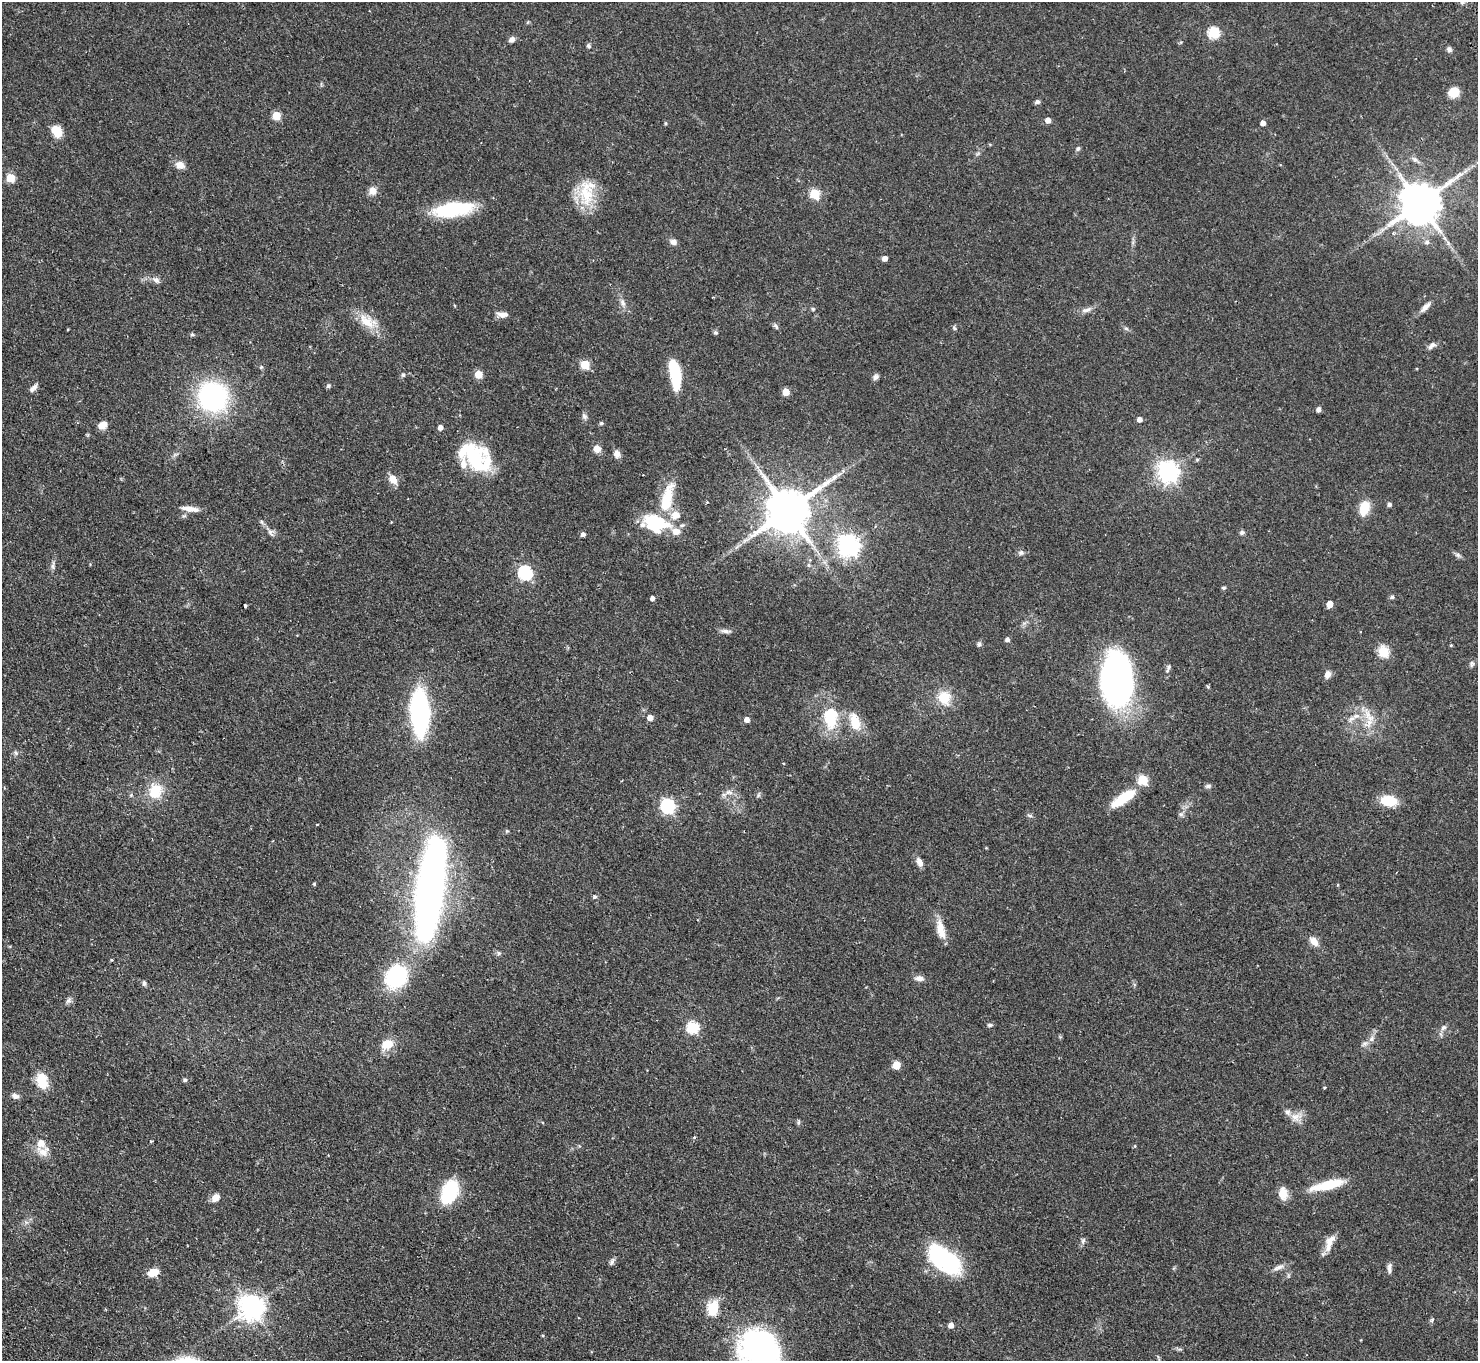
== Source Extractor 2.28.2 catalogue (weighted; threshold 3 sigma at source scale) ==
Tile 7 of 4 x 4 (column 3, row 2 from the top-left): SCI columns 3001-4476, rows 3056-4414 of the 6001 x 5970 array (HDU 1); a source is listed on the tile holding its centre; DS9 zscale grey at full resolution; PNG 1480 x 1363 px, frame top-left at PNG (2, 2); no overlay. Shown black and unused: <1% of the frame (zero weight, under 2 of 3 exposures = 3% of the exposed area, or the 3 px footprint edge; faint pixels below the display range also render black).
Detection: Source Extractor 2.28.2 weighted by HDU 2 'WHT'; one run over the whole footprint, this tile lists its part. Background 0.0556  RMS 0.0048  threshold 0.0216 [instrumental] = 3 sigma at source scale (4.5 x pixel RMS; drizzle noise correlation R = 1.50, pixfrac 1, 0.05/0.05 arcsec/px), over >= 5 px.
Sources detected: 164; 4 inside a brighter object's white glare — not listed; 9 inside a brighter listed object's ellipse — not listed separately; the other 151 listed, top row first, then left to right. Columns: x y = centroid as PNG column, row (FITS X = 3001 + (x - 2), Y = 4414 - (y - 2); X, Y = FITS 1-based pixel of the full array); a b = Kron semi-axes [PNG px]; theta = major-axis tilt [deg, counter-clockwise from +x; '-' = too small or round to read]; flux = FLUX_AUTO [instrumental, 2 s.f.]
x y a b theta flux
1214 33 6 6 - 40
512 40 8 6 39 1.7
589 46 6 5 - 0.99
1449 49 6 6 - 1.3
1453 92 12 10 22 6.5
1037 102 7 5 26 1
276 116 5 5 - 13
1048 120 5 5 - 3.3
1263 123 4 4 - 2.3
56 131 11 8 -53 9.1
1078 149 7 5 50 0.91
180 165 11 9 -21 3.5
11 178 5 5 - 16
372 191 9 8 - 3.7
586 192 39 19 -88 17
815 194 6 5 - 25
1420 203 12 11 - 1700
453 209 46 16 8 29
673 242 10 7 -18 1.9
1427 242 7 6 - 1.4
885 258 4 4 - 2.7
156 280 9 7 -27 1.8
623 303 11 6 -62 2
1425 307 18 6 46 2.8
813 309 5 5 - 0.58
1086 310 15 6 13 2.3
502 315 15 7 -2 2.9
367 321 27 14 -28 9.1
776 326 10 5 -52 1.1
954 328 7 4 -64 0.71
1126 328 6 5 - 0.87
715 332 5 5 - 0.77
192 334 5 4 - 0.76
1432 346 11 6 38 1.7
585 365 5 5 - 18
261 367 5 4 - 0.56
478 374 5 5 - 9.8
675 374 29 9 -81 26
403 375 6 5 - 1
876 377 8 6 55 1.4
328 386 6 5 - 0.87
33 388 12 5 44 1.8
786 392 5 5 - 8.2
213 396 19 18 - 100
1319 409 5 5 - 1.7
584 416 8 7 - 1.3
1140 419 5 5 - 2.5
601 423 5 4 - 0.72
103 425 9 7 28 4.9
440 427 4 4 - 2.5
597 449 7 7 - 3.9
617 454 8 7 - 2.6
474 458 38 22 -50 32
1168 472 8 7 - 300
834 477 10 6 44 2.3
393 479 10 7 -55 5
667 499 42 14 77 17
1389 505 5 5 - 1.1
1364 508 13 8 69 12
190 509 20 6 -9 4.2
788 510 13 11 35 2100
391 522 3 2 - 0.38
655 523 28 17 -15 27
270 532 9 7 -56 1.7
1242 532 7 5 24 1
583 534 5 4 - 1.5
747 540 10 3 21 1.3
848 545 8 7 - 290
1021 552 8 7 - 1.3
1458 555 8 5 -27 1.2
53 565 14 4 86 1.4
808 565 6 4 -89 0.74
525 573 6 6 - 75
1223 588 6 4 -2 0.65
1392 597 6 5 - 0.93
652 598 4 4 - 1.7
1330 604 5 4 - 5.7
245 606 3 3 - 1.5
726 631 14 5 -4 1.8
1007 640 5 4 - 1.5
979 644 7 5 64 1.1
1451 645 4 4 - 0.45
1383 651 6 5 - 31
1472 664 9 5 80 1.1
1168 668 12 5 69 1.4
1328 674 9 7 66 2.4
1116 679 41 24 -85 190
944 698 15 14 - 10
420 713 26 11 -87 140
1356 716 12 5 10 2.6
1369 716 23 9 -54 6.5
650 718 5 5 - 3.8
830 718 30 19 88 18
747 720 5 5 - 2.9
855 722 20 11 -73 10
16 753 6 4 -48 0.87
783 763 3 3 - 0.52
1143 780 5 5 - 24
1208 786 8 5 9 1.1
155 791 18 16 72 12
729 792 11 6 -11 2.2
758 795 7 4 89 0.77
1123 798 33 12 37 14
1389 801 15 9 -8 14
668 806 6 6 - 87
1181 814 7 6 - 1
1030 816 7 4 -19 0.77
317 824 3 2 - 0.53
919 862 13 7 -66 2.4
314 884 4 4 - 0.65
430 887 99 23 82 260
595 897 6 5 - 0.98
941 929 26 9 -78 6.6
1314 941 13 8 -46 3.8
499 953 6 5 - 0.82
111 960 4 3 - 0.4
396 977 21 17 46 43
919 978 11 7 -9 2.2
144 983 7 5 -84 1.1
69 1000 9 7 43 1.4
990 1025 7 5 2 0.94
693 1027 6 6 - 44
1444 1027 9 7 42 1.6
1371 1039 9 6 50 1.7
387 1044 16 12 19 7
896 1065 5 5 - 12
185 1080 5 4 - 1
42 1081 19 13 -75 9.9
1325 1088 4 3 - 0.5
15 1096 9 7 -20 1.9
1295 1117 14 12 33 4.4
799 1122 7 4 89 0.72
694 1137 5 4 - 0.49
151 1141 4 3 - 0.51
43 1151 19 14 -4 5.7
1327 1185 42 10 13 15
449 1192 24 15 66 27
1283 1193 14 10 -86 5.2
216 1198 10 8 41 3.6
1083 1240 9 5 63 1.2
1330 1242 24 9 68 5.1
944 1258 36 19 -38 56
612 1262 10 5 61 1.3
1278 1267 17 5 21 2.4
1389 1268 12 5 -90 1.8
153 1272 12 8 20 5.4
251 1307 8 8 - 460
713 1308 16 12 83 11
1432 1320 6 4 47 0.73
951 1325 5 5 - 3.1
758 1348 47 36 89 80
Isophote crosses this tile's border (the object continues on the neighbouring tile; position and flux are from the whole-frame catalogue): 1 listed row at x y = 758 1348